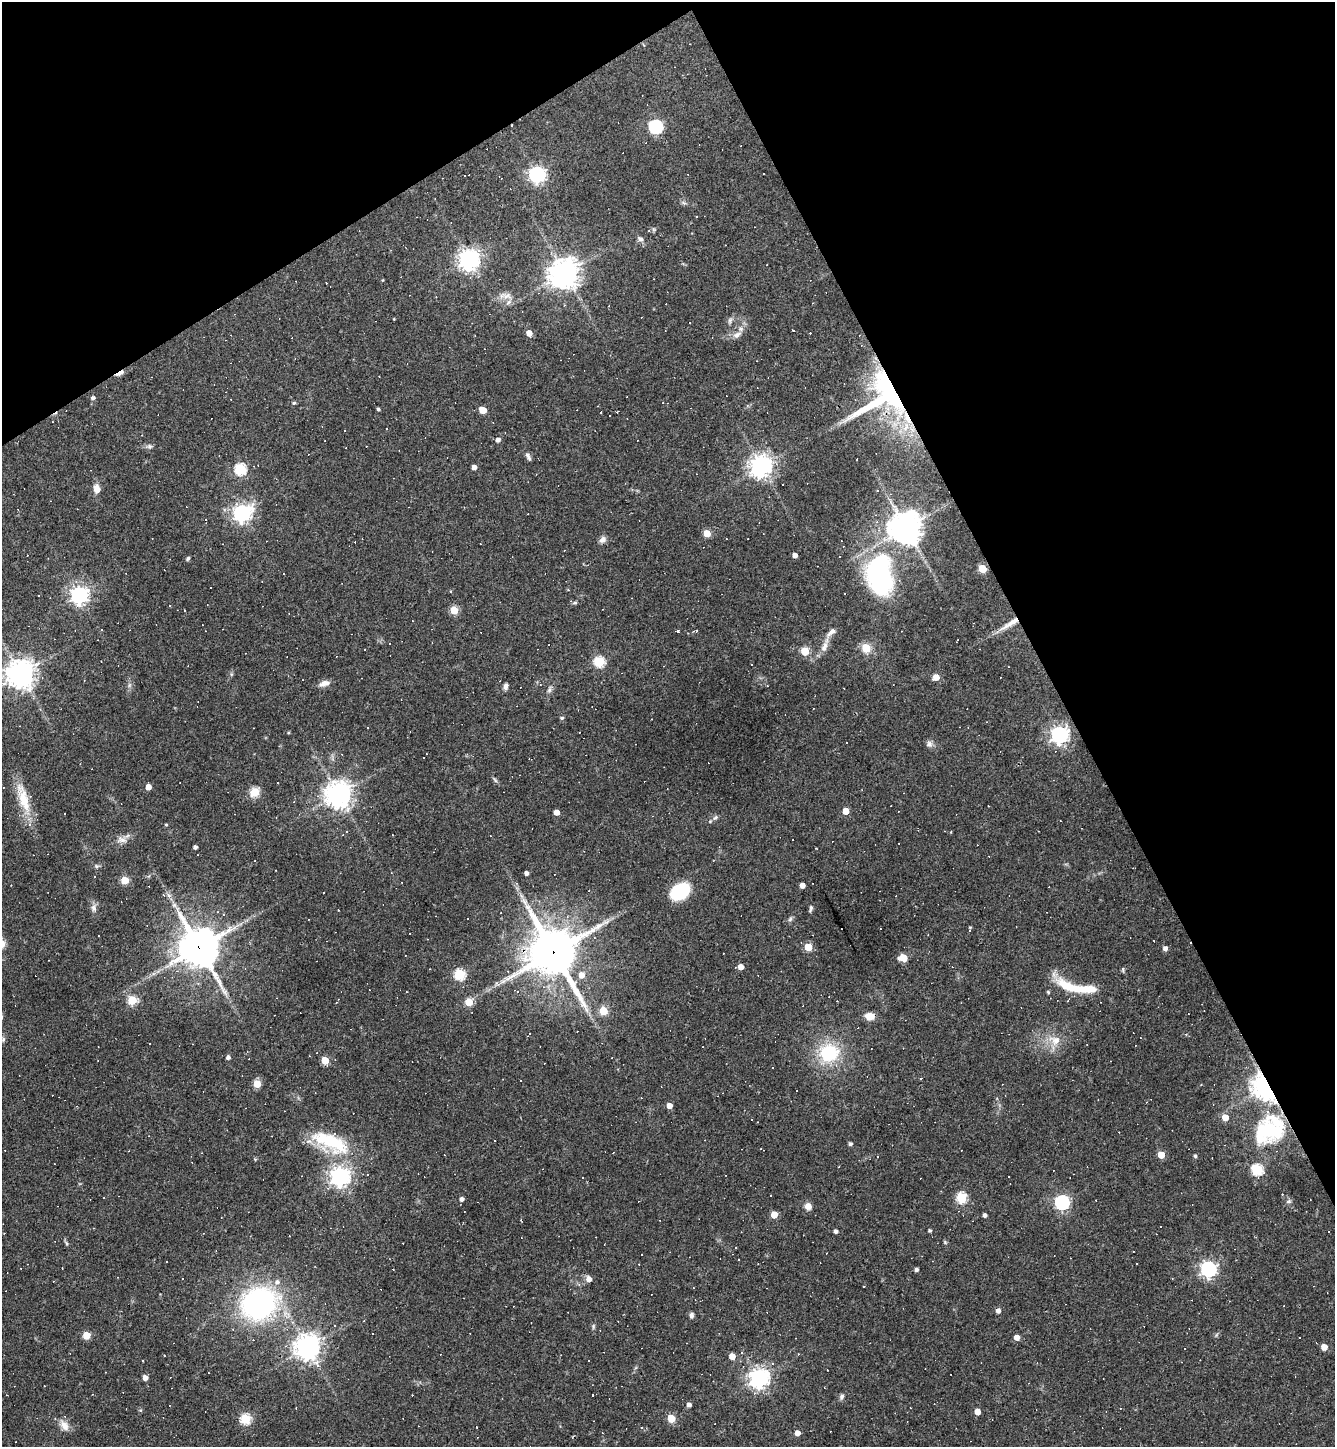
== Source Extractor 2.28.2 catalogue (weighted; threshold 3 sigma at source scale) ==
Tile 3 of 4 x 4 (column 3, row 1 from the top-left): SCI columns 2954-4286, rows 4336-5780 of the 5771 x 5780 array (HDU 1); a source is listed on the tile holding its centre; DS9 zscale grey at full resolution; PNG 1337 x 1449 px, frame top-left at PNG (2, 2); no overlay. Shown black and unused: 28% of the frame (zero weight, under 3 of 4 exposures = <1% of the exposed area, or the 3 px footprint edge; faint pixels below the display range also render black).
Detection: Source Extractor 2.28.2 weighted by HDU 2 'WHT'; one run over the whole footprint, this tile lists its part. Background 0.055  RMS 0.005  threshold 0.0227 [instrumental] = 3 sigma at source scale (4.5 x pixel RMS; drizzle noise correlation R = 1.50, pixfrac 1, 0.05/0.05 arcsec/px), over >= 5 px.
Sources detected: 328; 1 inside a brighter object's white glare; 144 cosmic-ray / hot-pixel residue — not listed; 6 inside a brighter listed object's ellipse — not listed separately; the other 177 listed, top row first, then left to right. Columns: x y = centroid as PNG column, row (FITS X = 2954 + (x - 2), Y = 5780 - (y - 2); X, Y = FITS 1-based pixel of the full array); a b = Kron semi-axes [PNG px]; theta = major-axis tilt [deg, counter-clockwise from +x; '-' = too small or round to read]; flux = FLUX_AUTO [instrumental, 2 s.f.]
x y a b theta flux
656 127 6 6 - 88
763 173 2 2 - 0.42
537 174 6 6 - 160
500 178 5 2 - 0.44
684 203 8 3 -19 0.9
648 231 4 3 - 0.44
640 239 8 6 -25 1.5
469 259 7 7 - 340
564 273 9 9 - 640
383 280 4 3 - 0.36
505 296 19 7 -3 3.6
394 319 4 3 - 0.35
730 320 9 5 64 1.2
529 333 5 4 - 4.3
737 335 13 7 28 2.9
120 373 12 4 31 2.9
882 395 64 46 43 86
93 398 5 4 - 1.4
294 403 5 4 - 0.78
378 409 3 3 - 0.79
483 410 5 4 - 9
617 412 3 2 - 0.31
344 430 3 2 - 0.46
498 440 5 5 - 2
149 446 8 5 -6 1.2
528 456 12 5 -66 1.6
761 466 8 7 - 360
474 467 4 4 - 2.6
240 469 6 5 - 47
97 489 10 8 -85 3.8
877 491 3 2 - 0.4
242 513 7 6 - 220
205 520 3 3 - 3.1
877 522 4 4 - 0.8
906 528 10 10 - 780
707 533 5 5 - 11
726 539 3 2 - 0.41
603 540 9 7 51 2.1
27 555 2 2 - 0.3
795 555 4 4 - 3.1
188 558 5 4 - 0.8
982 568 5 5 - 15
880 583 40 28 -80 69
568 590 3 3 - 0.46
450 591 4 3 - 0.39
79 595 7 6 - 220
39 596 3 3 - 1.5
575 603 6 4 7 0.73
454 610 5 5 - 16
1013 622 24 7 34 6.2
101 630 3 3 - 0.44
678 631 3 3 - 2.1
957 640 3 2 - 0.74
824 647 17 7 67 3.7
866 648 5 5 - 19
805 651 5 5 - 17
599 662 5 5 - 41
21 674 9 8 - 600
936 677 5 5 - 6.3
324 683 14 7 14 3
505 686 7 5 88 1.7
767 686 3 2 - 0.36
549 689 9 4 81 1.2
562 718 5 4 - 0.82
288 733 5 3 - 0.54
1059 735 7 7 - 210
847 743 2 2 - 0.43
929 744 9 8 - 1.8
495 780 7 4 -46 0.86
278 782 3 2 - 0.6
148 787 5 4 - 4.6
255 792 5 5 - 28
338 795 8 8 - 520
23 798 45 12 -73 14
294 802 3 2 - 0.39
846 811 5 4 - 8.2
556 812 4 4 - 4.1
715 818 8 4 44 1.1
166 825 3 3 - 0.54
346 831 3 3 - 1.1
122 840 15 9 -10 3.4
195 847 4 3 - 1.5
96 866 7 5 -12 0.93
526 873 4 4 - 1.8
125 880 5 5 - 16
802 885 4 4 - 3.4
680 892 19 13 36 27
168 895 7 4 -70 1.2
93 908 10 7 -82 2
811 908 8 4 76 1
467 919 3 2 - 0.53
790 919 7 5 45 0.99
970 927 4 3 - 0.43
808 947 5 5 - 15
199 948 15 13 -60 1100
1165 948 5 5 - 1.9
554 952 17 16 - 1800
903 958 6 5 - 13
741 967 4 4 - 4.4
1123 969 7 3 90 0.64
460 974 5 5 - 41
581 975 6 6 - 4.4
1069 987 37 11 -24 15
1048 992 5 3 - 0.53
132 1000 5 5 - 24
1068 1000 4 2 - 0.7
837 1001 2 2 - 0.28
469 1002 5 5 - 13
603 1011 5 5 - 17
870 1016 11 9 -9 3.9
3 1039 7 4 -73 0.89
1055 1040 19 13 -22 7.5
829 1053 20 18 14 28
228 1057 4 4 - 1.7
325 1060 5 5 - 15
921 1079 3 3 - 0.78
520 1080 2 2 - 0.45
257 1084 5 5 - 14
1266 1087 9 7 -57 550
1146 1102 4 2 - 0.34
669 1106 4 4 - 4.4
1225 1117 5 5 - 6.4
757 1122 3 2 - 0.31
1269 1130 40 30 39 45
330 1141 50 20 -26 32
850 1144 4 4 - 1.1
760 1149 2 2 - 0.3
1161 1155 5 5 - 10
1195 1156 4 4 - 0.86
255 1159 4 4 - 0.52
1257 1169 6 5 - 44
340 1177 7 7 - 290
582 1177 2 2 - 0.46
961 1198 5 5 - 36
462 1199 4 4 - 1.6
1289 1201 6 5 - 0.96
1062 1202 6 6 - 110
808 1206 7 7 - 3.4
774 1215 5 4 - 8.9
985 1215 4 3 - 1.4
930 1230 3 3 - 0.84
836 1231 4 4 - 1.6
945 1242 5 5 - 0.58
66 1243 6 4 -71 0.74
736 1247 3 3 - 0.79
641 1254 3 3 - 0.98
166 1261 3 2 - 0.88
21 1269 3 2 - 0.35
1208 1269 6 6 - 150
916 1270 4 4 - 1.3
589 1279 6 5 - 3.6
277 1282 8 7 - 2.4
579 1284 5 5 - 0.88
864 1286 3 3 - 0.89
259 1303 21 18 27 160
998 1311 5 5 - 2.2
691 1315 6 5 - 1.3
373 1334 2 2 - 0.32
86 1335 5 5 - 16
1017 1337 4 4 - 3.9
308 1347 8 8 - 510
1324 1347 5 4 - 6
1185 1349 3 3 - 2
732 1356 5 4 - 5.5
142 1361 3 2 - 0.52
772 1363 3 3 - 1.1
145 1378 4 4 - 3.3
759 1378 7 7 - 280
93 1394 3 2 - 0.34
842 1397 8 6 59 1.3
689 1405 4 4 - 2.3
977 1412 4 4 - 5
671 1418 5 5 - 15
245 1419 5 5 - 35
64 1425 14 9 -56 3.9
642 1428 4 3 - 0.93
797 1433 5 4 - 3.4
Overlapping masked pixels (flux is a lower limit): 7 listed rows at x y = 120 373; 882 395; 1013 622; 199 948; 554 952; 1266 1087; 1269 1130
Isophote crosses this tile's border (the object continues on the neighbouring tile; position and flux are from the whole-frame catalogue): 1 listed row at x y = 21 674